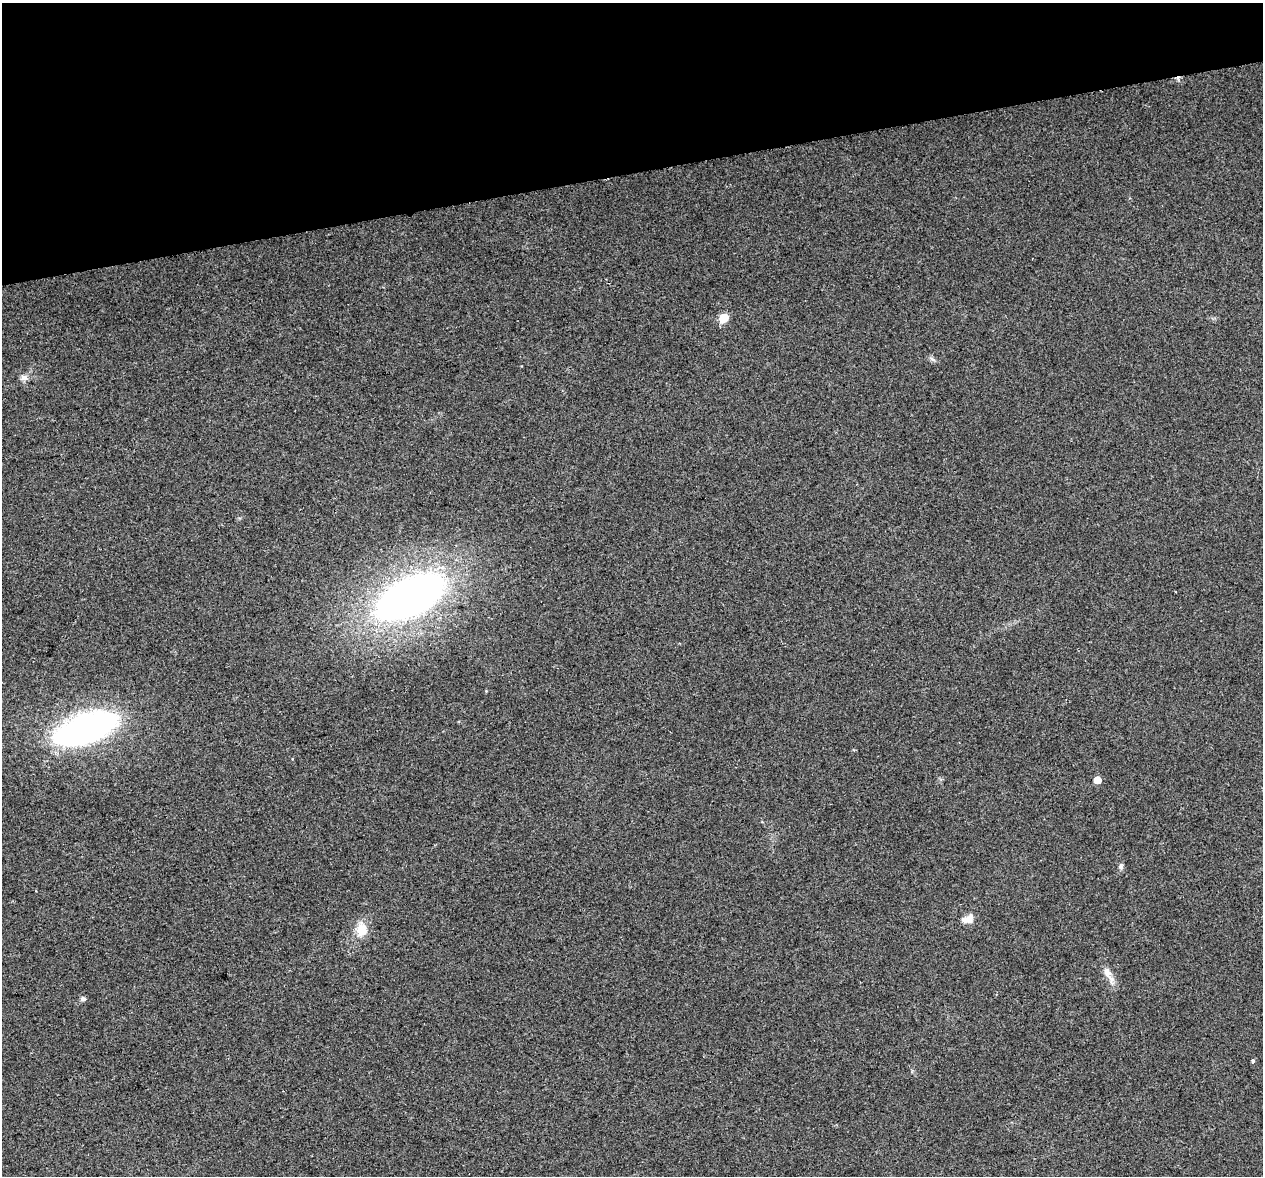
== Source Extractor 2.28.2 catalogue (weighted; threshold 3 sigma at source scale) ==
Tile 3 of 4 x 4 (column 3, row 1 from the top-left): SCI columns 2580-3840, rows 3628-4801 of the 5157 x 4856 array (HDU 1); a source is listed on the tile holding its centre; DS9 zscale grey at full resolution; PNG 1265 x 1178 px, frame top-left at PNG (2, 3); no overlay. Shown black and unused: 15% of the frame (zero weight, under 2 of 3 exposures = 3% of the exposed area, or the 3 px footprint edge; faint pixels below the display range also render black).
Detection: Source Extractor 2.28.2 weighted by HDU 2 'WHT'; one run over the whole footprint, this tile lists its part. Background 0.0212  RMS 0.0071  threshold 0.0319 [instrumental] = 3 sigma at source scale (4.5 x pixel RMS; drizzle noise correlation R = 1.50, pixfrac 1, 0.0396/0.0396 arcsec/px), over >= 5 px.
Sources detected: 12; all 12 listed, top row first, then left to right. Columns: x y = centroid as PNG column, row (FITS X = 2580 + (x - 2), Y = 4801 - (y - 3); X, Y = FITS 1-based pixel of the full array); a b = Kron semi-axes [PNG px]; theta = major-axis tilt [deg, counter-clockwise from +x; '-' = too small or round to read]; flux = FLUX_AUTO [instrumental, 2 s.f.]
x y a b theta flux
724 318 6 5 - 24
932 359 10 4 -32 1.8
24 377 10 7 2 3.2
411 597 70 34 26 370
86 728 64 28 20 190
1097 780 5 5 - 9
1121 866 10 5 -85 1.9
968 919 15 10 24 5.6
362 930 20 14 89 12
1108 975 30 8 -63 6.7
83 999 6 5 - 2.3
1253 1061 5 4 - 1.5